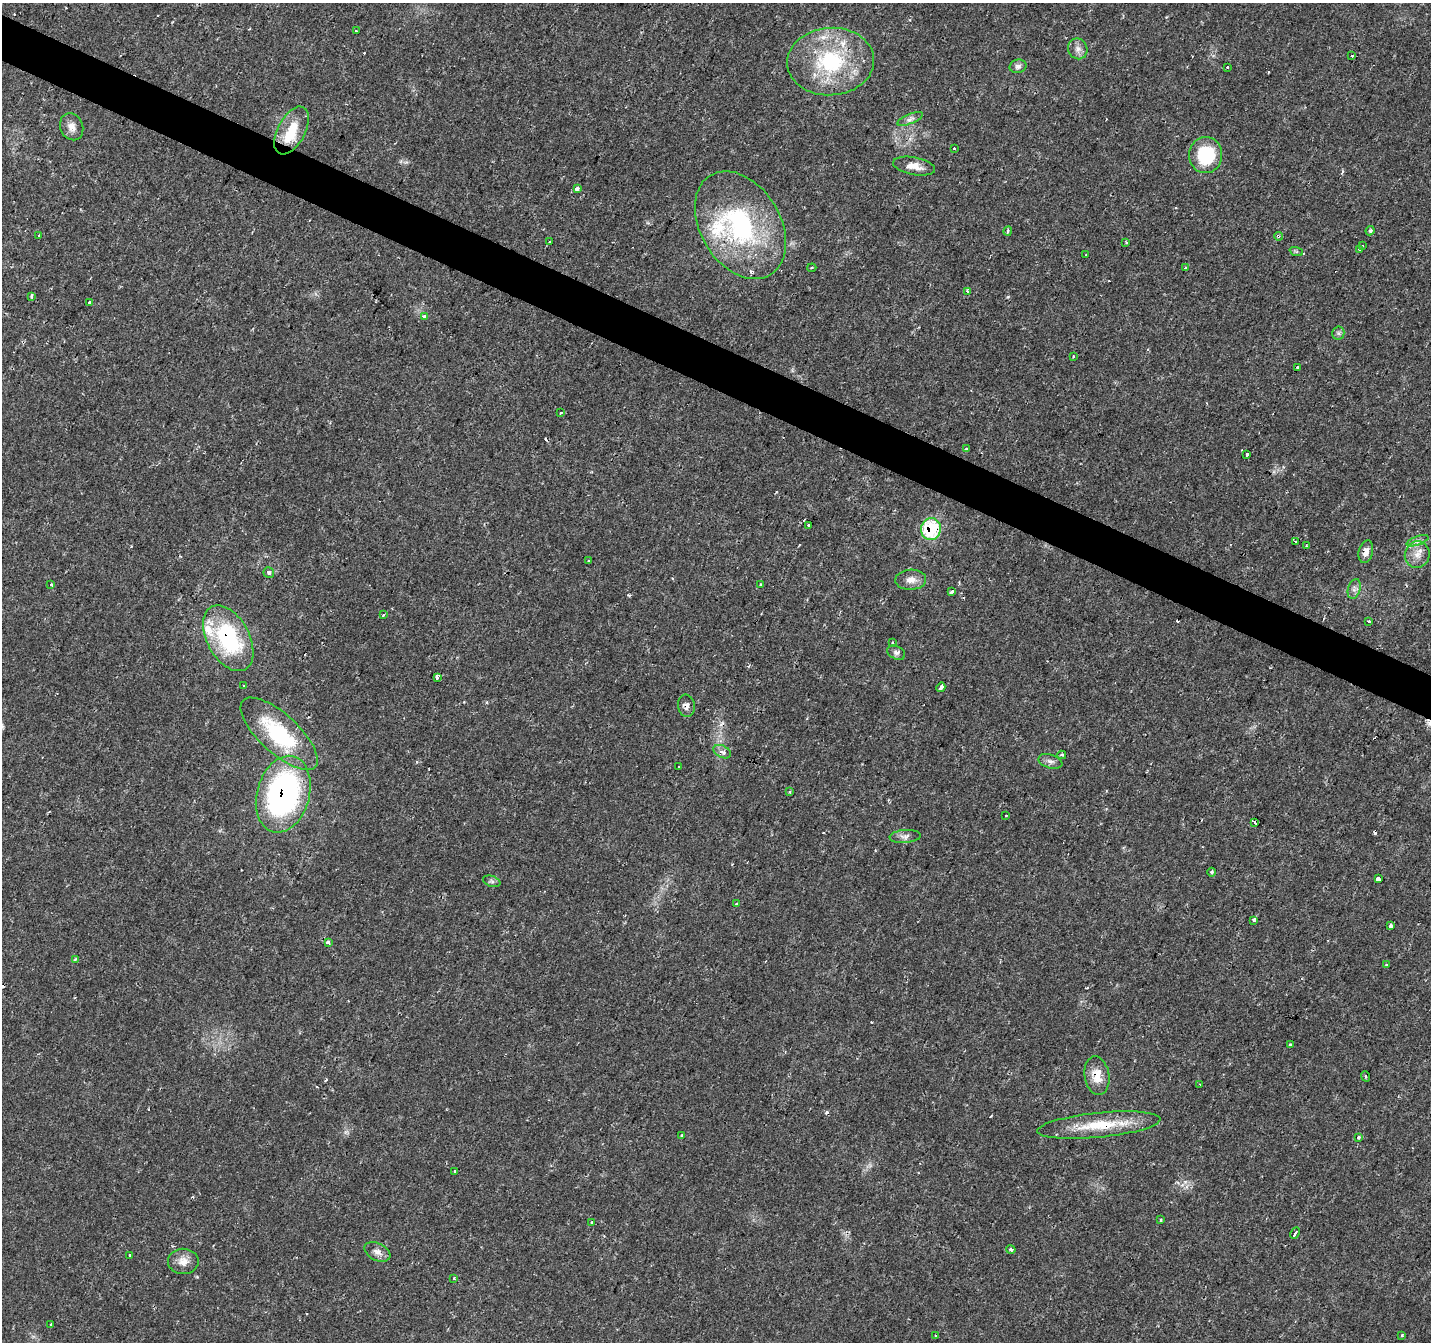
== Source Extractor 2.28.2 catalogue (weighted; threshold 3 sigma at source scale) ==
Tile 11 of 4 x 4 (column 3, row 3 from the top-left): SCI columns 2863-4291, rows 1607-2946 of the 5719 x 5826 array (HDU 1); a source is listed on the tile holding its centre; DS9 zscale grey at full resolution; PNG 1433 x 1344 px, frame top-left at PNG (2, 3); each listed source drawn as its Kron ellipse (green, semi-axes under 4 px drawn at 4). Shown black and unused: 3% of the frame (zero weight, under 2 of 3 exposures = <1% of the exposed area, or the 3 px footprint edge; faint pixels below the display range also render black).
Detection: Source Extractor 2.28.2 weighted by HDU 2 'WHT'; one run over the whole footprint, this tile lists its part. Background 0.0177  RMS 0.0029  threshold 0.0133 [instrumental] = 3 sigma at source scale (4.5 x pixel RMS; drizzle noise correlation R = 1.50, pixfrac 1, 0.0396/0.0396 arcsec/px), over >= 5 px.
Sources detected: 115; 15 cosmic-ray / hot-pixel residue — neither listed nor drawn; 3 inside a brighter listed object's ellipse — not listed separately; the other 97 listed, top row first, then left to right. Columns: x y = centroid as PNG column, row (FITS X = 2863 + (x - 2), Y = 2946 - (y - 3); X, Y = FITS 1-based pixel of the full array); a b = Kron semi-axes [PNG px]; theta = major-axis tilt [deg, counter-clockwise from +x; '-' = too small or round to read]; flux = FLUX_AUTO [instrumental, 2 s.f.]
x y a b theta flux
356 31 3 3 - 1.1
1078 49 10 9 - 1.7
1352 56 3 3 - 2.7
831 62 43 34 4 28
1018 66 8 6 13 1
1227 67 3 3 - 0.69
910 119 13 5 23 1.2
72 127 14 11 -65 2.3
292 130 26 14 62 7.8
954 148 3 2 - 0.38
1206 155 18 16 86 16
914 166 21 9 -10 3.2
577 188 4 3 - 3.1
740 225 58 40 -59 46
1008 231 5 3 - 0.68
1370 231 5 3 - 0.55
39 235 4 3 - 0.44
1278 236 4 3 - 0.85
549 242 3 2 - 0.24
1126 243 4 3 - 0.31
1362 246 3 2 - 0.64
1359 249 4 3 - 1
1296 251 7 4 -19 0.48
1086 255 3 2 - 0.25
812 268 4 3 - 0.43
1186 268 3 3 - 0.86
968 291 4 3 - 0.71
31 296 3 3 - 0.73
90 302 3 3 - 1.1
424 317 4 3 - 3.2
1338 333 6 6 - 0.65
1073 356 3 3 - 0.26
1298 367 3 3 - 1.4
560 413 3 3 - 0.74
966 449 4 3 - 1
1247 455 3 3 - 1.6
809 525 4 3 - 2.7
931 529 11 10 - 19
1295 541 2 2 - 0.27
1417 541 11 4 19 1.1
1306 546 3 2 - 0.32
1366 552 11 7 76 2.1
1417 554 13 12 - 3.1
589 561 3 3 - 0.9
269 573 5 5 - 0.62
911 580 15 10 3 2.4
50 585 3 3 - 0.66
760 585 3 3 - 0.3
1354 589 10 6 72 1.2
952 592 4 3 - 2.4
383 615 3 2 - 0.66
1369 621 3 3 - 1.8
228 638 35 21 -62 28
892 643 3 3 - 0.73
896 653 9 6 -29 0.99
437 677 4 3 - 15
244 686 3 3 - 0.85
941 687 5 3 - 1.8
686 706 11 8 -82 1.6
279 734 49 19 -42 22
722 752 9 6 -26 1.5
1062 755 4 3 - 0.57
1050 761 12 6 -16 1.3
678 766 3 2 - 0.4
789 792 4 3 - 0.34
283 794 39 26 74 73
1006 815 3 3 - 0.71
1255 823 4 3 - 2.6
905 836 15 6 5 1.4
1212 872 4 4 - 0.59
1378 879 4 3 - 8.3
492 881 9 5 -20 0.72
736 904 2 2 - 0.33
1254 920 4 3 - 3.8
1391 926 4 3 - 0.91
328 942 3 3 - 1.2
75 959 4 3 - 0.35
1386 965 3 2 - 0.3
1290 1045 4 3 - 0.93
1097 1076 19 12 -80 4.9
1365 1076 5 3 - 0.28
1200 1084 3 2 - 0.26
1099 1125 62 12 6 13
682 1136 3 3 - 2.3
1358 1138 3 3 - 2
455 1171 3 3 - 0.9
1161 1220 3 3 - 0.52
591 1222 3 3 - 1
1295 1233 6 3 63 2.1
1011 1250 5 4 - 0.76
377 1252 14 8 -27 1.8
130 1255 3 3 - 2.9
183 1261 15 13 1 3
454 1278 3 3 - 0.86
51 1324 3 2 - 0.44
936 1335 3 3 - 0.89
1402 1335 3 3 - 0.52
Overlapping masked pixels (flux is a lower limit): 8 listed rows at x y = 1278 236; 931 529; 1366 552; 228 638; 686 706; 283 794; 1097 1076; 1099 1125
Unlisted compact peaks at least as high as the median listed source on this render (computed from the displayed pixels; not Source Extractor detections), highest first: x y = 1185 1182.